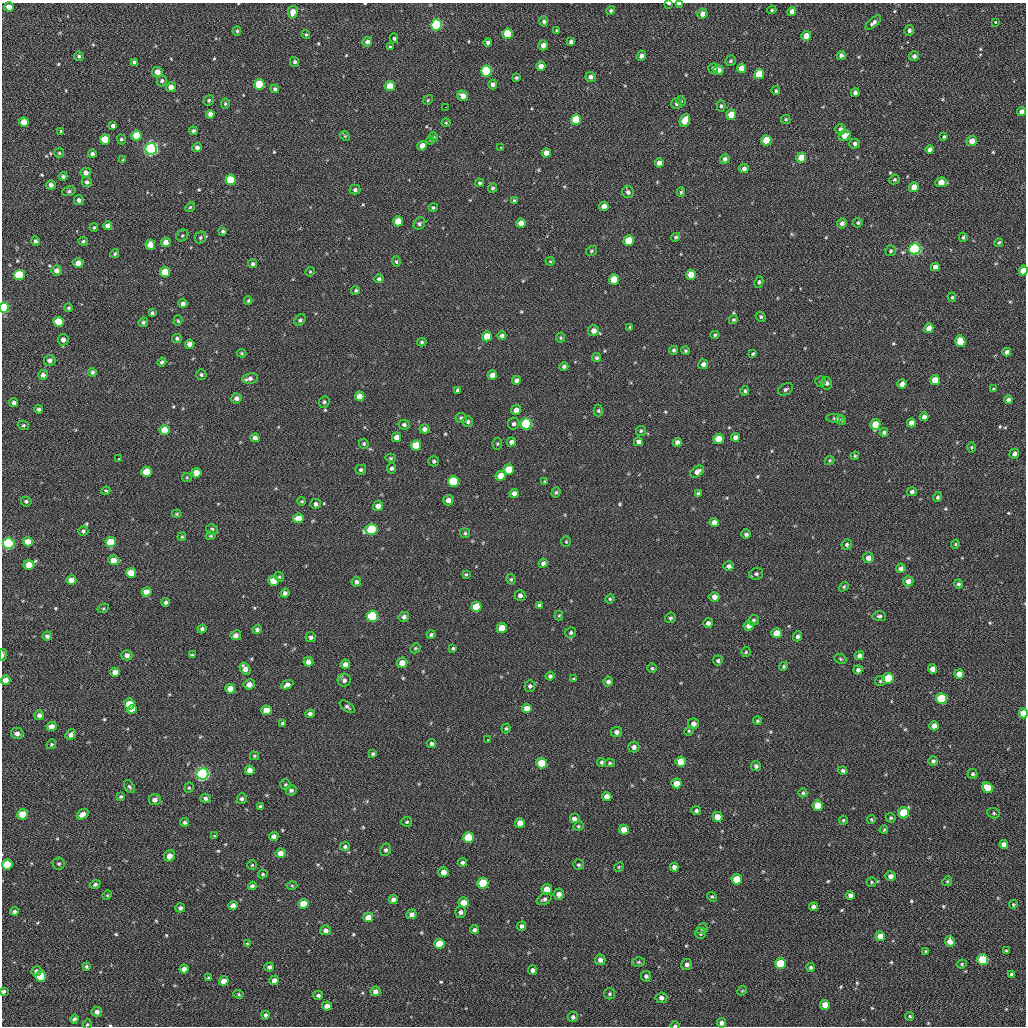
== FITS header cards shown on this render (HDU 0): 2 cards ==
NAXIS1  =                 1024 / length of data axis 1
NAXIS2  =                 1024 / length of data axis 2

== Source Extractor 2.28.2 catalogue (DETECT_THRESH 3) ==
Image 1024 x 1024 px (HDU 0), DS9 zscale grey, 1 PNG px = 1 image px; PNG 1028 x 1028 px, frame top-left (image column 1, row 1024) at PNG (2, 3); each listed source drawn as its Kron ellipse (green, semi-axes under 4 px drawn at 4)
Background 49.4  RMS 11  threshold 31.6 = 3 sigma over >= 5 px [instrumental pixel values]
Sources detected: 573; of the 573, the 500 brightest by FLUX_AUTO listed and drawn (73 fainter detections omitted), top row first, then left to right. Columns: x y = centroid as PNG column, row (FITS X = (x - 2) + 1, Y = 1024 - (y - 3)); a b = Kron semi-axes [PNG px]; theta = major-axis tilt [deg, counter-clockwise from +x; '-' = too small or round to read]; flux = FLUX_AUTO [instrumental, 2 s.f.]
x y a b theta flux
669 3 4 2 - 1300
679 4 4 2 - 2500
9 7 5 4 - 4000
611 10 5 4 - 1200
772 10 4 4 - 830
792 11 4 4 - 4200
293 12 6 5 - 6800
702 14 5 5 - 4400
544 21 5 4 - 1800
995 22 3 3 - 3400
873 23 10 4 42 2300
437 25 5 5 - 82000
557 30 4 3 - 850
909 30 5 4 - 2000
237 31 4 4 - 1100
306 34 4 4 - 820
508 34 5 5 - 25000
806 36 5 4 - 6800
394 38 5 4 - 1200
367 42 5 4 - 3000
488 42 4 4 - 2000
571 42 4 4 - 2200
543 45 5 4 - 4200
390 47 4 3 - 750
841 55 4 4 - 2600
79 56 5 4 - 1300
641 56 5 4 - 2800
914 56 5 4 - 1900
730 61 5 5 - 1300
134 62 4 4 - 2400
295 62 5 4 - 1500
541 66 4 4 - 6100
713 68 5 5 - 2400
741 68 5 4 - 8200
719 70 5 5 - 3800
486 71 5 5 - 51000
157 72 5 5 - 5300
759 74 5 5 - 21000
591 77 5 5 - 2700
516 78 4 4 - 1000
162 81 5 5 - 1600
259 84 5 5 - 29000
493 84 5 4 - 2600
390 86 5 5 - 11000
171 87 5 5 - 4800
275 89 4 4 - 1500
776 91 4 4 - 1100
855 93 4 4 - 2200
463 96 5 5 - 5000
209 100 5 5 - 1400
428 100 5 4 - 850
681 101 5 4 - 890
677 103 5 5 - 1700
225 104 5 4 - 960
721 106 5 4 - 1300
445 107 2 2 - 2600
1021 111 5 4 - 2900
210 114 4 4 - 3700
731 115 5 5 - 12000
786 119 5 5 - 990
576 120 5 5 - 32000
685 121 6 5 - 12000
24 122 5 4 - 8600
446 123 4 4 - 740
113 125 4 4 - 2300
841 129 5 5 - 2400
61 131 3 3 - 6900
193 131 4 3 - 1100
137 135 5 5 - 18000
345 136 5 4 - 810
845 136 6 5 - 6200
944 136 4 3 - 940
434 137 5 4 - 880
105 139 5 5 - 14000
121 139 5 4 - 1300
430 140 4 4 - 750
766 140 5 5 - 19000
972 141 5 5 - 6300
855 144 5 5 - 2000
422 146 5 4 - 4800
197 147 4 4 - 2600
501 147 3 3 - 1300
151 149 6 5 - 260000
930 149 4 4 - 2300
59 153 5 5 - 960
546 153 5 4 - 5100
92 154 4 4 - 1800
801 158 5 5 - 12000
725 159 5 4 - 2400
123 160 4 4 - 800
659 163 4 4 - 4800
744 168 5 4 - 2500
86 173 5 5 - 3900
63 176 4 4 - 1500
231 180 5 5 - 28000
894 180 5 4 - 1100
87 182 5 5 - 1800
941 182 6 5 - 7800
479 183 4 4 - 1200
51 185 5 4 - 2700
914 187 5 4 - 6600
493 188 4 4 - 1500
355 190 5 5 - 1600
69 191 7 4 10 1400
628 192 6 6 - 2300
681 192 5 4 - 1100
79 200 5 5 - 2400
514 201 4 3 - 950
604 206 5 4 - 5500
190 207 5 4 - 990
433 207 4 4 - 1200
398 221 5 5 - 13000
521 223 5 4 - 6900
842 223 5 4 - 2800
858 223 5 4 - 1300
419 224 6 5 - 1600
108 226 4 4 - 4300
94 227 4 4 - 760
223 231 4 3 - 1300
182 235 6 5 - 1300
676 237 4 4 - 1200
963 237 5 4 - 1000
200 238 6 5 - 1600
35 241 4 4 - 1700
83 241 5 4 - 1400
629 241 5 5 - 17000
166 242 5 5 - 5100
999 242 4 4 - 1000
150 245 5 5 - 7400
915 249 6 5 - 140000
591 251 6 4 33 1100
891 251 5 5 - 1500
115 254 4 3 - 1100
550 261 4 4 - 800
396 262 5 4 - 1100
78 263 5 5 - 5000
253 264 4 4 - 1600
935 267 4 4 - 4200
57 270 5 5 - 3700
1023 271 5 4 - 8900
165 272 5 5 - 15000
310 272 5 4 - 830
19 275 5 5 - 39000
691 275 5 5 - 11000
379 279 5 4 - 1600
614 280 5 5 - 15000
759 282 6 4 63 1300
356 290 4 4 - 1000
952 297 5 4 - 910
248 301 4 3 - 1000
183 304 4 4 - 2900
4 308 5 4 - 79000
69 308 4 4 - 1300
152 313 4 3 - 1400
761 317 5 4 - 1200
300 320 6 5 - 1500
733 320 5 4 - 1100
178 321 5 4 - 830
59 322 5 5 - 16000
143 322 5 4 - 1500
630 327 3 3 - 770
929 328 5 4 - 6300
593 331 5 5 - 4800
715 335 5 4 - 1100
487 336 5 5 - 14000
502 336 4 4 - 2200
177 338 5 4 - 1600
560 338 5 4 - 950
63 340 5 5 - 3500
960 341 6 5 - 15000
422 342 4 3 - 1100
190 344 4 4 - 4300
674 350 4 4 - 1300
685 351 4 4 - 1100
1007 352 4 4 - 3300
242 353 5 3 - 790
753 354 4 3 - 830
597 358 4 4 - 1200
50 360 6 5 - 2800
162 362 5 4 - 1500
703 364 5 5 - 2900
564 367 4 4 - 1700
92 372 4 4 - 1400
43 375 5 5 - 2800
201 375 5 5 - 1300
492 375 5 4 - 5800
250 378 8 5 9 2800
516 380 4 4 - 2500
935 380 5 5 - 9800
820 381 5 5 - 1100
827 383 6 5 - 2000
902 384 5 4 - 4400
786 389 8 5 29 1700
993 389 4 4 - 830
458 390 4 4 - 1800
745 391 4 4 - 1100
360 396 5 4 - 8300
236 398 5 5 - 2100
1008 400 4 4 - 2700
324 402 6 5 - 1500
14 403 5 4 - 2100
39 409 4 4 - 1600
516 410 5 4 - 4100
598 411 6 4 -90 1100
924 417 4 4 - 3400
461 418 6 5 - 1500
835 418 9 4 -3 1300
841 420 5 5 - 1700
468 422 5 5 - 1700
911 423 4 4 - 4800
514 424 6 5 - 2000
526 424 5 5 - 76000
875 424 5 5 - 12000
23 425 5 4 - 1100
404 425 5 5 - 1700
424 429 5 4 - 3000
165 430 5 5 - 12000
641 431 5 5 - 1100
884 432 4 4 - 1500
397 437 5 4 - 4500
735 437 4 4 - 3000
255 438 4 4 - 2600
718 439 5 5 - 13000
511 442 5 4 - 3300
638 442 4 4 - 2400
677 442 4 4 - 2800
364 444 5 4 - 1100
497 444 5 5 - 920
416 445 5 5 - 15000
971 447 5 4 - 950
1014 454 5 4 - 3000
855 456 4 4 - 790
391 458 5 4 - 940
119 459 3 3 - 1400
829 460 5 4 - 860
434 461 5 5 - 1300
392 468 5 4 - 1600
509 469 5 5 - 16000
361 470 5 5 - 1500
146 472 5 5 - 15000
697 472 7 5 36 3600
196 473 5 5 - 8300
501 476 5 5 - 11000
187 477 5 4 - 810
453 481 5 5 - 43000
545 482 3 3 - 780
106 491 4 4 - 890
556 492 5 4 - 1100
912 492 5 4 - 2100
514 493 4 4 - 3500
698 494 4 4 - 1400
937 497 5 4 - 1500
448 500 5 5 - 4400
26 501 5 5 - 1500
302 501 4 3 - 890
316 504 5 5 - 2000
378 506 5 5 - 4800
177 514 5 3 - 880
298 518 5 5 - 9300
714 522 5 4 - 4300
212 529 6 5 - 1600
371 529 6 5 - 39000
83 531 5 5 - 1400
465 533 5 5 - 1000
746 534 5 4 - 1900
211 536 5 3 - 890
182 537 4 3 - 790
28 542 5 4 - 7600
111 542 5 5 - 22000
566 542 5 4 - 860
8 544 6 5 - 120000
955 544 5 4 - 850
847 545 5 5 - 1500
868 558 5 5 - 4200
113 560 5 5 - 6500
543 563 4 4 - 2100
29 565 5 5 - 10000
729 566 5 5 - 2300
901 568 5 4 - 3000
131 573 5 5 - 13000
466 574 4 4 - 820
756 574 7 6 - 1600
279 577 5 4 - 960
511 579 5 4 - 1000
71 580 5 4 - 6400
273 581 5 5 - 11000
908 581 5 5 - 4800
356 582 5 4 - 1700
958 584 4 4 - 1500
844 587 5 4 - 1100
146 592 5 4 - 6600
285 593 4 4 - 2200
520 595 5 5 - 2100
714 597 5 5 - 4100
610 599 5 4 - 930
165 602 4 3 - 1500
539 605 4 4 - 1400
476 607 5 5 - 18000
103 608 6 4 28 780
372 616 5 5 - 56000
559 616 5 4 - 750
879 616 7 5 -3 1700
404 617 5 5 - 2000
670 618 5 5 - 1400
753 620 6 5 - 1500
708 623 5 5 - 2400
749 626 5 5 - 4200
502 628 5 5 - 12000
202 629 4 4 - 1600
257 629 5 4 - 1800
571 633 6 5 - 1200
776 633 5 5 - 11000
236 635 5 5 - 2900
431 635 4 4 - 1500
47 636 4 4 - 2100
797 636 5 4 - 1800
311 637 5 5 - 1800
415 648 5 4 - 1000
453 648 4 3 - 930
746 652 5 5 - 1000
3 655 6 3 84 1900
127 655 5 5 - 2900
192 655 3 3 - 950
859 656 5 4 - 2800
840 659 6 4 -25 1000
718 661 5 5 - 1400
308 662 5 4 - 4200
402 663 5 5 - 6800
345 664 5 4 - 3800
784 666 4 4 - 1200
652 668 5 4 - 930
245 669 6 5 - 4500
933 669 4 4 - 4700
858 670 4 4 - 2300
115 672 5 4 - 5200
959 674 5 4 - 6700
550 676 4 4 - 1600
888 678 5 5 - 29000
574 679 3 3 - 900
6 680 5 4 - 5700
344 680 6 6 - 2400
880 681 5 5 - 990
608 682 5 4 - 2400
249 684 5 5 - 4200
287 685 6 4 26 2600
530 686 6 5 - 1600
230 689 5 5 - 6600
941 699 5 5 - 35000
129 704 5 5 - 17000
347 707 9 4 -36 1700
527 708 5 5 - 7300
132 709 5 4 - 6800
266 710 5 5 - 9500
1023 713 5 4 - 14000
310 714 4 4 - 2000
39 715 5 5 - 2800
757 721 4 4 - 1100
282 723 4 4 - 1200
693 724 5 5 - 3600
52 726 5 5 - 5100
934 726 4 4 - 5000
506 728 5 4 - 1100
689 731 5 4 - 830
617 732 5 5 - 2700
17 733 6 5 - 3700
71 735 6 5 - 2700
488 740 3 2 - 970
51 744 5 4 - 880
432 744 4 4 - 1600
634 747 5 5 - 2800
373 754 3 3 - 1100
254 756 4 3 - 830
933 761 5 4 - 1700
601 762 4 4 - 1300
681 762 5 5 - 13000
542 763 5 5 - 20000
610 763 5 4 - 890
756 766 5 4 - 1600
250 770 5 4 - 4800
843 770 5 4 - 1600
202 774 6 6 - 260000
972 774 5 5 - 1100
676 784 5 5 - 9600
286 785 5 5 - 1100
129 787 7 4 -57 1300
189 788 5 4 - 980
988 788 6 5 - 14000
291 790 5 5 - 1900
803 793 4 4 - 1200
121 796 4 3 - 940
607 797 4 4 - 5900
205 798 5 4 - 1900
242 799 5 5 - 1700
155 800 6 5 - 3400
818 806 5 5 - 15000
261 807 4 4 - 1800
696 811 4 4 - 1500
904 813 6 5 - 31000
994 813 6 5 - 1100
23 814 5 5 - 14000
83 814 6 4 39 4500
717 817 5 5 - 8000
891 818 5 4 - 1100
574 819 5 5 - 3000
871 819 4 3 - 770
843 820 5 4 - 1000
184 822 4 4 - 1600
407 822 5 5 - 1100
520 823 5 5 - 6800
578 826 5 4 - 990
624 830 5 5 - 8400
884 830 4 3 - 790
215 836 3 3 - 860
274 836 4 4 - 3500
468 837 5 5 - 26000
1004 844 4 4 - 4500
345 846 5 4 - 1300
386 850 6 5 - 1600
280 853 5 5 - 5200
169 856 6 5 - 4500
462 862 4 4 - 1400
7 864 5 5 - 18000
59 864 6 6 - 1300
252 865 5 4 - 840
579 865 5 5 - 1300
619 867 5 4 - 790
674 867 4 4 - 3200
443 872 5 5 - 6200
263 874 5 4 - 1000
891 876 5 4 - 3400
737 879 5 5 - 19000
947 881 5 4 - 930
871 882 5 4 - 900
483 883 5 5 - 30000
95 884 5 4 - 1400
292 885 5 3 - 830
252 886 4 4 - 2200
547 889 5 5 - 9600
559 894 6 5 - 3700
107 895 5 4 - 800
850 895 4 4 - 3000
712 897 5 4 - 1000
393 899 4 4 - 2900
544 899 8 5 26 1800
463 902 5 5 - 9000
303 904 5 5 - 12000
1013 904 4 4 - 900
233 906 4 4 - 4700
813 907 4 4 - 3000
180 908 5 4 - 1800
14 911 4 4 - 1400
460 912 5 5 - 2200
411 914 5 5 - 3200
368 917 5 4 - 7900
521 926 5 4 - 2000
702 929 6 4 55 1200
326 930 5 4 - 2800
474 930 4 4 - 1900
700 933 5 5 - 1500
880 936 5 5 - 8500
950 941 5 5 - 4900
247 944 4 3 - 760
439 944 5 5 - 15000
926 951 3 2 - 770
1006 951 4 4 - 920
600 960 5 5 - 3300
983 960 5 5 - 36000
639 962 6 5 - 1200
687 964 5 5 - 2500
780 964 5 5 - 36000
962 964 5 4 - 880
86 966 4 3 - 1100
269 967 5 4 - 2000
811 967 4 4 - 1300
184 969 4 4 - 4200
532 970 5 4 - 2200
36 971 5 5 - 1900
1012 974 4 3 - 1800
41 976 5 5 - 25000
646 976 5 5 - 1700
209 978 4 3 - 1200
274 980 5 4 - 3600
224 981 5 4 - 6100
3 991 4 3 - 1800
375 991 5 5 - 3100
742 991 5 4 - 790
239 994 5 4 - 1100
610 994 5 5 - 1200
318 995 5 4 - 1600
661 998 6 5 - 2500
825 1005 5 5 - 9200
327 1006 5 4 - 4100
97 1012 5 5 - 2900
265 1015 4 4 - 1600
910 1016 4 3 - 830
573 1017 5 5 - 2000
74 1019 4 3 - 1700
721 1023 5 4 - 2600
87 1024 5 4 - 830
675 1026 5 3 - 1100
At the frame edge (FLAGS 8, measured only in part): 10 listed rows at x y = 669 3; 679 4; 1023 271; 4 308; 8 544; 3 655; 1023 713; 3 991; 87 1024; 675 1026
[73 fainter detections neither listed nor drawn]